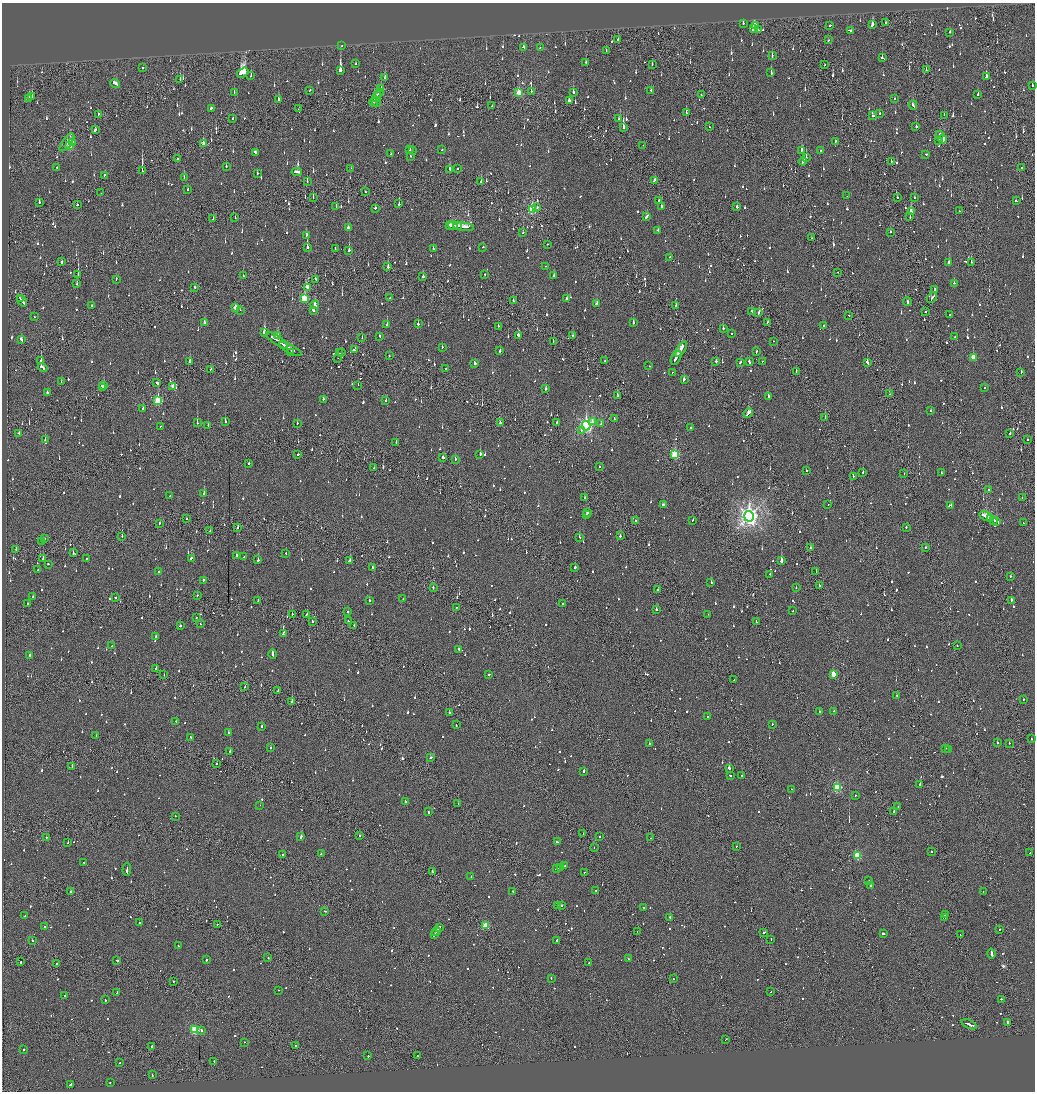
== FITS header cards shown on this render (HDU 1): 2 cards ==
NAXIS1  =                 2065
NAXIS2  =                 2179

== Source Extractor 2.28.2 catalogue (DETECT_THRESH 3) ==
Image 2065 x 2179 px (HDU 1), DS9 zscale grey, zoomed out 1/2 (1 PNG px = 2 x 2 image px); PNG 1037 x 1094 px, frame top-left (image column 1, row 2178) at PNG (2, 3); each listed source drawn as its Kron ellipse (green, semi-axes under 4 px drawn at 4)
Background -0.107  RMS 0.074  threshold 0.222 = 3 sigma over >= 5 px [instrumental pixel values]
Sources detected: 1721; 109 cannot appear on this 1/2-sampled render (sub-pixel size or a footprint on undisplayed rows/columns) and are neither listed nor drawn; of the other 1612, the 500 brightest by FLUX_AUTO listed and drawn (1112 fainter detections omitted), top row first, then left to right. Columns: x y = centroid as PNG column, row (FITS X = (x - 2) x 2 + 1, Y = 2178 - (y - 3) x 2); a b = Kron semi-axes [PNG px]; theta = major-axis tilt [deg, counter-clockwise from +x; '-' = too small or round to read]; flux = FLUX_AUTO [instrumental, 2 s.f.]
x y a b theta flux
743 23 4 2 - 74
886 23 3 2 - 120
755 25 3 2 - 130
830 25 2 2 - 860
872 25 3 2 - 140
754 29 3 2 - 640
758 29 2 1 - 79
850 31 3 2 - 140
950 32 2 2 - 73
618 39 2 2 - 140
828 40 2 2 - 150
342 46 2 2 - 67
523 47 3 2 - 63
540 47 2 1 - 140
606 51 2 2 - 60
772 56 3 2 - 95
882 58 3 2 - 98
586 63 3 2 - 120
356 64 2 2 - 72
652 64 2 1 - 80
825 65 2 1 - 75
143 68 2 2 - 82
340 70 4 2 - 2000
926 70 2 1 - 150
771 72 3 2 - 130
243 73 6 4 33 2000
251 76 3 2 - 65
986 76 2 2 - 800
385 78 3 2 - 250
180 79 3 1 - 130
115 83 5 2 - 160
1032 85 2 2 - 130
381 89 4 2 - 130
310 90 3 2 - 83
651 90 2 2 - 380
531 91 2 1 - 260
573 92 2 2 - 240
234 93 3 2 - 110
379 93 5 2 - 83
519 93 4 2 - 360
978 94 2 2 - 68
701 95 2 2 - 110
32 97 4 3 - 210
377 97 5 1 - 200
29 98 3 2 - 240
895 99 2 2 - 73
278 100 3 2 - 220
569 100 3 2 - 260
374 102 4 1 - 150
376 102 5 2 - 120
913 105 4 2 - 120
492 106 2 2 - 150
211 108 2 2 - 77
298 109 2 1 - 63
686 113 2 2 - 78
879 113 2 2 - 63
98 114 3 1 - 130
944 115 2 1 - 61
873 116 3 2 - 140
233 118 3 2 - 95
619 119 2 2 - 89
916 126 2 2 - 130
709 127 2 2 - 120
623 128 3 2 - 850
95 130 4 2 - 88
940 134 2 2 - 110
943 139 4 2 - 220
938 140 2 2 - 63
835 141 2 2 - 60
67 142 10 4 53 110
72 143 3 2 - 160
203 143 3 2 - 87
643 145 2 1 - 61
70 146 4 3 - 970
410 149 2 2 - 66
442 149 2 2 - 120
412 150 2 2 - 97
801 150 3 2 - 460
821 150 2 1 - 120
255 152 4 2 - 100
391 154 2 2 - 100
926 154 2 2 - 93
410 156 2 2 - 69
806 157 2 2 - 210
177 159 2 2 - 100
803 161 4 2 - 560
891 162 2 1 - 110
226 166 2 2 - 95
57 167 2 2 - 64
351 168 2 1 - 71
1022 168 2 2 - 96
450 169 4 2 - 290
458 169 2 2 - 62
142 170 3 2 - 3200
297 172 5 2 - 280
257 173 2 2 - 88
104 175 3 1 - 63
184 178 2 2 - 110
654 180 3 2 - 130
307 181 2 1 - 74
481 182 3 2 - 100
188 189 2 2 - 70
365 191 2 1 - 100
101 193 2 1 - 78
847 196 2 1 - 65
313 197 3 1 - 62
897 197 2 2 - 82
914 198 2 2 - 98
659 201 2 2 - 97
1016 201 2 2 - 97
39 202 3 2 - 81
399 204 2 2 - 110
77 205 2 2 - 97
336 206 2 1 - 84
661 206 2 2 - 160
737 207 2 2 - 62
375 208 2 2 - 110
537 208 2 2 - 76
532 210 4 3 - 1100
911 211 3 2 - 310
959 211 2 1 - 77
646 217 4 2 - 230
910 217 2 2 - 85
235 218 2 2 - 73
213 219 3 1 - 80
450 225 3 3 - 170
453 225 5 2 - 210
457 226 3 1 - 82
463 227 10 3 -7 330
348 228 4 2 - 120
658 230 2 2 - 110
891 232 3 2 - 63
523 233 2 1 - 100
306 235 3 2 - 170
811 238 2 1 - 98
547 244 2 2 - 70
307 247 3 2 - 770
483 247 2 2 - 87
335 249 2 2 - 67
433 249 2 2 - 66
349 250 3 2 - 350
670 257 2 2 - 91
62 262 3 2 - 130
971 262 2 2 - 62
949 263 3 2 - 240
545 266 2 2 - 76
388 267 2 2 - 170
837 272 2 1 - 70
78 275 2 1 - 270
485 275 2 2 - 180
243 276 2 2 - 150
554 276 3 2 - 66
423 277 2 2 - 250
116 279 2 2 - 87
316 279 3 2 - 72
954 283 2 2 - 81
76 284 2 2 - 180
194 287 3 2 - 85
307 287 3 2 - 560
935 290 3 2 - 85
20 298 4 1 - 150
390 298 2 2 - 81
932 298 6 2 50 260
304 299 4 3 - 780
567 299 2 2 - 66
22 301 6 2 -55 320
513 301 2 2 - 66
907 302 4 2 - 240
596 304 4 2 - 150
315 305 4 2 - 160
676 305 2 2 - 160
92 306 2 2 - 91
235 307 3 2 - 150
240 310 2 1 - 200
313 310 3 3 - 100
752 311 3 2 - 290
759 312 4 2 - 120
925 312 2 1 - 94
950 314 2 2 - 110
849 315 2 2 - 110
34 317 2 1 - 68
767 322 2 2 - 60
205 323 3 2 - 65
633 323 2 2 - 150
418 324 2 2 - 130
387 325 2 2 - 190
498 326 2 2 - 81
824 326 3 2 - 110
723 328 2 2 - 82
264 333 3 2 - 790
731 333 2 2 - 72
518 335 3 2 - 150
573 335 2 2 - 64
277 336 3 2 - 340
379 336 2 2 - 66
955 337 2 1 - 74
362 338 2 2 - 67
21 340 4 2 - 110
277 340 13 2 -35 640
553 341 2 1 - 160
773 341 2 1 - 65
283 345 4 1 - 200
442 347 2 2 - 61
290 349 12 2 -28 380
681 349 9 2 59 620
354 350 3 2 - 130
500 350 3 2 - 150
341 352 2 2 - 300
756 352 3 2 - 100
291 353 3 2 - 130
339 353 2 1 - 120
389 356 2 2 - 64
973 357 3 3 - 330
338 358 2 1 - 73
676 358 7 2 60 370
41 360 2 1 - 240
605 361 2 2 - 83
716 361 3 2 - 220
749 361 4 2 - 180
762 361 2 2 - 72
190 362 3 2 - 730
740 362 3 2 - 73
475 363 3 2 - 300
867 363 4 2 - 130
649 366 2 2 - 93
43 367 5 2 - 220
210 369 2 1 - 60
446 369 2 2 - 73
796 371 2 2 - 160
672 372 2 1 - 69
1021 372 2 2 - 240
684 379 3 2 - 160
61 382 2 1 - 62
157 383 3 2 - 160
104 385 2 2 - 330
358 385 2 1 - 120
103 387 3 2 - 750
173 387 3 2 - 140
985 388 2 2 - 74
546 389 2 2 - 120
47 392 2 2 - 590
890 394 2 1 - 87
617 395 2 2 - 100
768 396 3 2 - 180
323 399 2 2 - 98
386 400 2 2 - 73
158 401 4 3 - 940
143 409 2 2 - 99
931 411 2 2 - 150
748 413 5 2 - 360
614 418 3 1 - 69
825 418 2 1 - 97
225 422 2 2 - 220
557 422 2 2 - 380
592 422 2 2 - 160
197 423 2 2 - 340
297 423 2 2 - 96
500 423 2 2 - 71
601 424 2 2 - 80
208 425 2 2 - 79
160 426 2 2 - 72
586 426 4 4 - 3800
690 427 2 2 - 83
581 430 2 2 - 76
19 433 2 2 - 72
1010 433 2 2 - 130
45 440 2 2 - 77
1028 440 2 2 - 100
396 443 2 2 - 93
298 454 2 2 - 82
480 454 3 2 - 310
674 454 4 3 - 1300
443 457 2 2 - 270
455 460 3 2 - 110
248 463 2 2 - 200
599 466 2 2 - 60
374 468 3 2 - 63
806 471 2 2 - 290
863 472 2 1 - 170
941 473 3 2 - 74
904 474 2 1 - 96
853 476 2 2 - 130
989 490 2 2 - 63
204 493 2 2 - 340
170 496 2 2 - 350
585 498 2 2 - 92
1022 498 2 2 - 66
663 505 3 2 - 170
828 505 2 1 - 77
951 505 2 2 - 87
588 513 2 2 - 100
586 515 2 2 - 130
749 516 5 4 - 9200
986 516 7 2 -27 490
990 518 3 2 - 190
187 519 2 1 - 75
693 520 2 2 - 190
993 520 3 2 - 170
636 521 2 2 - 160
996 522 4 2 - 300
160 523 2 2 - 70
1023 523 2 2 - 69
906 527 2 2 - 230
237 528 2 2 - 82
210 531 2 2 - 92
122 536 2 1 - 180
620 536 2 2 - 130
579 537 3 2 - 170
44 539 2 2 - 65
42 542 2 1 - 64
925 547 2 2 - 130
810 548 2 2 - 73
16 550 2 2 - 70
73 552 4 2 - 130
286 554 2 2 - 64
236 555 2 2 - 110
244 557 2 2 - 60
86 558 2 2 - 150
191 558 3 2 - 160
43 559 2 1 - 150
258 560 2 2 - 410
350 561 3 2 - 130
781 561 2 2 - 1800
48 564 2 2 - 89
373 567 3 2 - 120
575 567 2 2 - 300
38 570 2 1 - 81
158 571 2 2 - 66
816 571 2 2 - 63
770 574 2 2 - 64
1010 576 2 2 - 80
203 580 2 2 - 79
711 583 2 2 - 230
819 585 2 2 - 150
433 588 2 2 - 72
796 588 2 2 - 91
658 590 2 2 - 96
197 595 2 2 - 65
33 597 2 2 - 75
115 598 3 2 - 66
403 599 2 1 - 87
1011 600 3 2 - 130
258 601 3 2 - 110
369 601 2 2 - 190
562 603 2 2 - 170
28 604 2 2 - 64
456 608 2 1 - 68
656 609 2 2 - 150
348 611 2 1 - 230
793 611 2 2 - 150
292 614 2 1 - 110
306 614 3 2 - 77
708 614 2 2 - 88
196 618 2 1 - 130
312 621 2 2 - 110
348 621 2 2 - 220
756 621 2 1 - 70
200 624 2 2 - 74
354 625 2 2 - 230
180 626 2 2 - 120
283 634 3 2 - 110
156 636 2 2 - 83
112 646 2 1 - 78
957 646 2 1 - 120
459 649 2 2 - 150
273 654 5 2 - 290
29 656 2 2 - 160
156 669 2 2 - 200
489 674 2 2 - 260
833 674 3 2 - 300
164 675 2 1 - 64
734 680 2 1 - 77
245 687 2 1 - 90
278 690 3 1 - 260
897 695 2 2 - 150
1023 699 2 2 - 77
292 701 2 2 - 330
834 711 2 2 - 100
820 712 2 2 - 70
449 713 2 2 - 270
708 717 2 2 - 370
176 721 2 2 - 240
772 724 2 2 - 93
456 725 3 2 - 80
261 727 2 2 - 150
228 732 2 2 - 130
96 735 2 2 - 60
190 737 2 2 - 71
1031 739 2 2 - 110
997 742 2 2 - 260
1009 743 2 2 - 190
649 744 2 2 - 240
271 748 2 2 - 120
946 748 2 2 - 66
948 749 2 2 - 97
230 751 2 2 - 150
430 757 3 2 - 130
216 764 2 1 - 310
72 767 2 2 - 280
729 768 2 2 - 350
584 771 2 2 - 420
742 775 2 2 - 120
730 776 2 2 - 160
920 784 3 2 - 390
837 787 4 3 - 1200
791 789 2 2 - 68
855 795 2 2 - 69
405 802 2 2 - 100
458 804 2 1 - 61
260 805 2 1 - 69
898 807 2 2 - 68
893 811 4 2 - 390
428 812 2 2 - 190
175 816 2 2 - 78
583 833 2 1 - 88
360 836 2 2 - 160
599 836 2 2 - 85
46 837 2 2 - 77
301 837 3 2 - 220
651 838 2 1 - 61
68 842 2 2 - 64
558 842 4 2 - 120
736 846 2 1 - 84
594 848 2 1 - 67
931 852 2 2 - 74
1030 853 2 2 - 150
321 854 2 2 - 210
282 855 2 2 - 69
857 855 3 3 - 820
83 862 2 2 - 72
565 866 3 2 - 210
560 867 4 2 - 92
557 869 3 1 - 100
127 870 6 2 89 260
432 871 3 2 - 120
584 872 2 1 - 67
471 877 2 2 - 87
869 880 2 2 - 66
870 886 2 2 - 290
596 890 2 1 - 68
71 891 2 2 - 190
512 891 2 2 - 92
983 891 2 2 - 60
561 905 2 2 - 240
558 906 2 1 - 270
643 908 2 2 - 260
324 911 3 1 - 100
945 915 2 2 - 370
25 916 2 1 - 140
670 917 2 2 - 400
945 918 2 2 - 250
139 923 2 2 - 130
217 924 2 1 - 76
485 926 3 3 - 630
45 927 2 2 - 64
439 927 4 2 - 140
1000 929 2 1 - 110
436 932 4 2 - 340
637 932 2 1 - 76
764 932 3 2 - 280
434 934 3 2 - 220
883 934 3 2 - 690
960 935 2 1 - 64
771 939 3 1 - 250
557 940 2 2 - 65
32 941 2 2 - 85
178 946 2 2 - 120
992 954 5 2 - 300
268 958 2 1 - 150
628 959 2 1 - 62
117 960 3 2 - 98
206 960 2 2 - 280
21 962 2 2 - 120
589 962 2 1 - 84
56 964 2 2 - 62
551 978 2 2 - 67
673 978 2 2 - 74
173 981 2 1 - 100
279 990 2 2 - 65
771 992 2 1 - 74
117 993 2 2 - 150
65 996 2 2 - 340
1001 999 2 2 - 90
105 1000 2 2 - 120
1008 1022 2 2 - 64
969 1024 8 2 -23 500
195 1030 3 3 - 1200
201 1030 2 2 - 65
726 1039 2 1 - 120
244 1042 2 1 - 80
295 1045 2 2 - 540
152 1046 2 2 - 160
24 1049 2 2 - 71
368 1056 2 2 - 67
417 1056 2 2 - 370
214 1061 2 2 - 85
119 1063 2 2 - 78
152 1075 2 2 - 160
110 1082 2 1 - 180
70 1084 4 2 - 130
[1112 fainter detections neither listed nor drawn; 109 sub-pixel or undisplayed-footprint detections neither listed nor drawn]